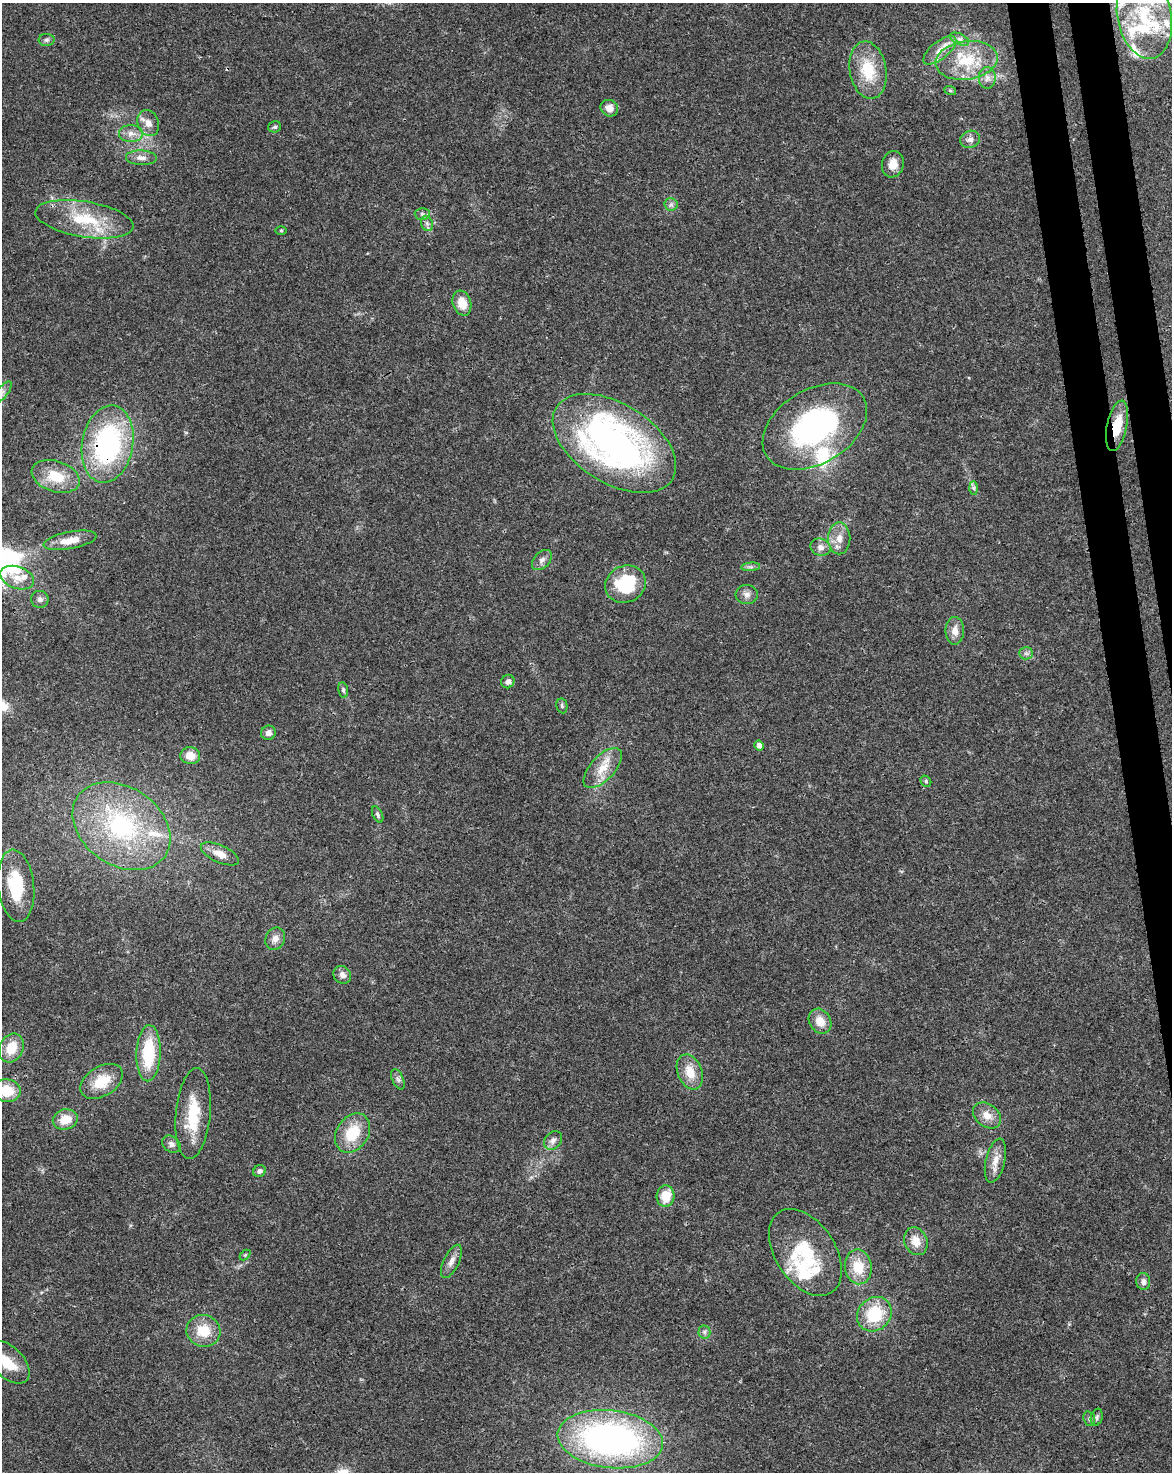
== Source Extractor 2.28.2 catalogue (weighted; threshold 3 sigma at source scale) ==
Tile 6 of 4 x 3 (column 2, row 2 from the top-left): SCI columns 1226-2395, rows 1538-3007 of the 4791 x 4502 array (HDU 1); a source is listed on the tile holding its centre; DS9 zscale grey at full resolution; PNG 1174 x 1474 px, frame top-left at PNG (2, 3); each listed source drawn as its Kron ellipse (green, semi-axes under 4 px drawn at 4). Shown black and unused: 4% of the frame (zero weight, under 3 of 4 exposures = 5% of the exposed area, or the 3 px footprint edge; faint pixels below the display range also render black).
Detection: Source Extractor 2.28.2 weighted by HDU 2 'WHT'; one run over the whole footprint, this tile lists its part. Background 0.0306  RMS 0.0036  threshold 0.0162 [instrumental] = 3 sigma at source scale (4.5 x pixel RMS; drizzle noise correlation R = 1.50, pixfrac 1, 0.0396/0.0396 arcsec/px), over >= 5 px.
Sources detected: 93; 1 inside a brighter object's white glare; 1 cosmic-ray / hot-pixel residue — neither listed nor drawn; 9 inside a brighter listed object's ellipse — not listed separately; the other 82 listed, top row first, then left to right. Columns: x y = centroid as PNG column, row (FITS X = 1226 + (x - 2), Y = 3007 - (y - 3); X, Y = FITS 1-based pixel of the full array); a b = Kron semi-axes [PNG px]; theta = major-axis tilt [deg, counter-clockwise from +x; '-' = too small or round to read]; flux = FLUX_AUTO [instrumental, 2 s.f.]
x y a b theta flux
1144 16 43 27 -79 32
959 39 10 5 -26 1.4
47 40 8 6 1 0.91
940 50 20 8 38 4.5
967 60 31 19 8 16
868 70 29 18 -81 14
987 78 11 8 89 2.1
950 90 6 4 -20 0.47
609 108 9 8 - 3.1
148 123 13 10 -67 3.1
275 127 6 5 - 0.72
131 133 12 8 0 2.6
970 139 10 8 21 2
141 158 15 7 -2 2.3
893 164 13 10 72 3.8
671 204 6 6 - 1
422 214 7 6 - 0.93
84 219 50 17 -9 19
427 223 8 6 -69 1
281 230 6 4 0 0.38
462 303 13 9 -72 5.6
2 393 14 5 50 1.6
815 426 57 37 31 73
1117 426 25 10 78 9
614 443 68 39 -32 150
108 444 39 25 80 61
56 476 25 15 -18 10
974 488 6 4 -89 0.79
839 538 16 11 90 4
70 540 27 8 11 6.1
820 547 10 8 -23 2.1
542 560 12 7 46 1.8
751 567 9 4 5 0.9
17 578 17 11 -20 4.5
625 584 21 18 25 21
747 595 11 9 -3 2.1
40 599 8 8 - 1.5
955 631 14 9 90 3.2
1026 653 6 6 - 0.91
508 681 7 6 - 1.4
343 690 7 5 -81 0.8
562 706 7 5 -79 0.69
268 733 7 7 - 1.7
759 745 5 5 - 2.4
190 756 10 8 -6 4.5
603 768 25 12 47 6.9
926 781 6 5 - 0.58
378 815 9 5 -65 0.82
121 826 53 39 -35 49
220 854 20 8 -24 4.6
16 886 36 18 -83 19
275 939 11 9 65 2.4
342 975 9 8 - 2.1
820 1021 13 10 -57 4.7
11 1048 15 12 65 7.8
148 1053 28 12 88 18
690 1072 18 12 -68 6.4
398 1079 11 5 -65 1.1
102 1081 23 14 32 9.1
7 1091 13 11 -9 9.1
193 1114 45 17 85 16
987 1115 15 11 -38 4
65 1119 12 10 13 5.8
352 1133 21 16 55 12
553 1140 10 8 48 1.9
171 1144 10 7 -36 1.6
995 1161 22 9 77 4.2
259 1171 6 5 - 1.3
665 1196 11 9 87 7.7
916 1241 14 11 -66 4.6
805 1252 48 30 -57 24
245 1255 6 4 45 0.46
451 1261 18 7 65 2.6
858 1267 17 13 -82 8.5
1143 1281 8 7 - 1.3
874 1314 18 16 44 15
203 1331 17 16 - 8.8
704 1332 6 6 - 0.93
8 1362 26 15 -45 9.3
1097 1417 8 6 75 0.84
1089 1419 7 5 -71 0.76
610 1439 53 28 -7 130
Overlapping masked pixels (flux is a lower limit): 2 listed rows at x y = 1117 426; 108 444
Isophote crosses this tile's border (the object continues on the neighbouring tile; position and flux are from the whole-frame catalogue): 2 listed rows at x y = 2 393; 7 1091